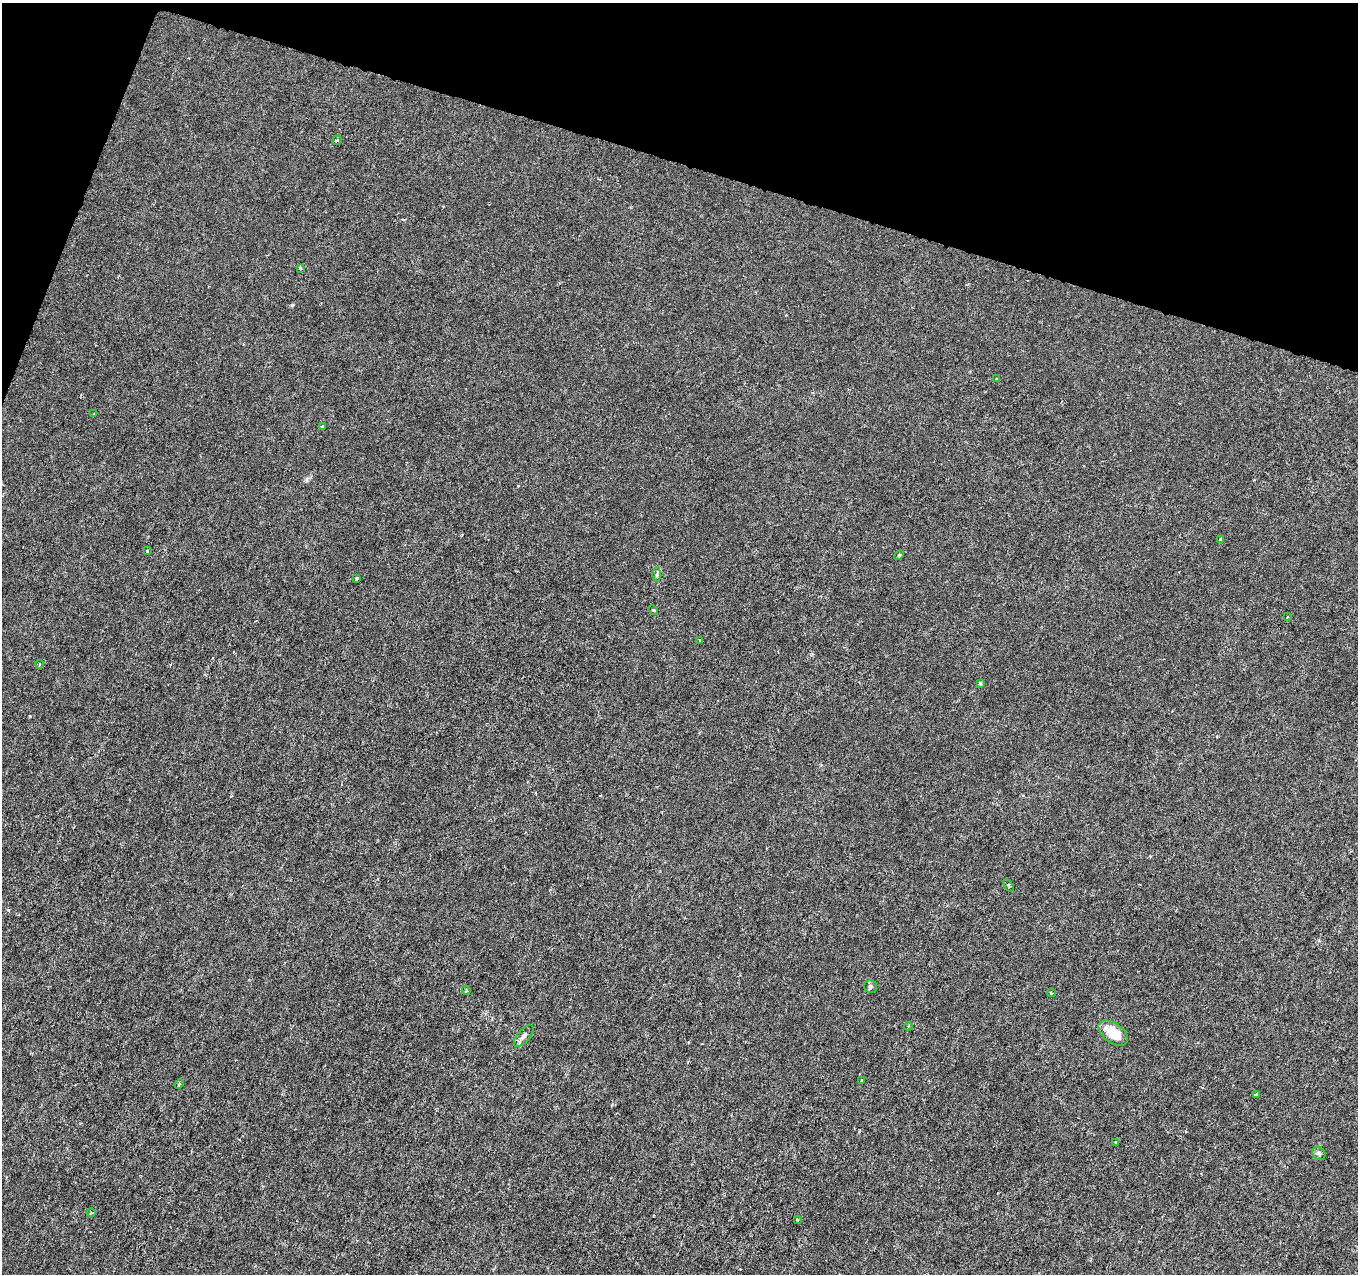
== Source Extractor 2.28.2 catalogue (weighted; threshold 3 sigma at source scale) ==
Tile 2 of 4 x 4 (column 2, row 1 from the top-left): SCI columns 1357-2712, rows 4032-5303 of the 5432 x 5583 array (HDU 1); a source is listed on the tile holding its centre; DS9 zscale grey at full resolution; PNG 1360 x 1276 px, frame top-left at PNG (2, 3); each listed source drawn as its Kron ellipse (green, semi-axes under 4 px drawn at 4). Shown black and unused: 15% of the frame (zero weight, under 3 of 6 exposures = <1% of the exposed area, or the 3 px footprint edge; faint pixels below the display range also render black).
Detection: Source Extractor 2.28.2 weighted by HDU 2 'WHT'; one run over the whole footprint, this tile lists its part. Background -1.38e-05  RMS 0.0013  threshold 0.00512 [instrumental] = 3 sigma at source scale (4.09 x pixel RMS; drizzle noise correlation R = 1.36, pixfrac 0.8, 0.0396/0.0396 arcsec/px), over >= 5 px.
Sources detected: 29; all 29 listed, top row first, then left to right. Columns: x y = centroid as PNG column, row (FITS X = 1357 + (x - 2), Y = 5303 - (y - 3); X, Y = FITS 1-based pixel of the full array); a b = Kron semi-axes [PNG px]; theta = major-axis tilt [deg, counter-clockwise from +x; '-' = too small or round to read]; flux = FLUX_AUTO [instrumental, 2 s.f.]
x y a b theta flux
337 140 5 2 - 0.13
300 268 3 3 - 0.37
996 379 3 3 - 0.17
94 414 4 2 - 0.085
322 426 3 3 - 0.21
1221 539 4 3 - 0.22
147 551 3 3 - 0.12
899 555 6 3 44 0.14
657 575 7 4 89 0.22
357 578 3 3 - 0.17
653 610 5 3 - 0.12
1287 617 3 2 - 0.074
700 640 3 3 - 0.14
39 664 4 3 - 0.12
980 683 4 3 - 0.41
1009 885 7 4 -54 0.21
870 986 6 6 - 0.26
466 991 4 4 - 0.15
1051 993 4 3 - 0.099
908 1026 4 3 - 0.12
1113 1033 17 9 -36 2.7
524 1036 13 6 50 0.46
862 1080 3 3 - 0.11
179 1084 5 3 - 0.14
1256 1094 4 4 - 0.5
1116 1142 4 3 - 0.14
1319 1153 7 6 - 0.27
91 1213 4 3 - 0.11
797 1220 3 2 - 0.15
Unlisted compact peaks at least as high as the median listed source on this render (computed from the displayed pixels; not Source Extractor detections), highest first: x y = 292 305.